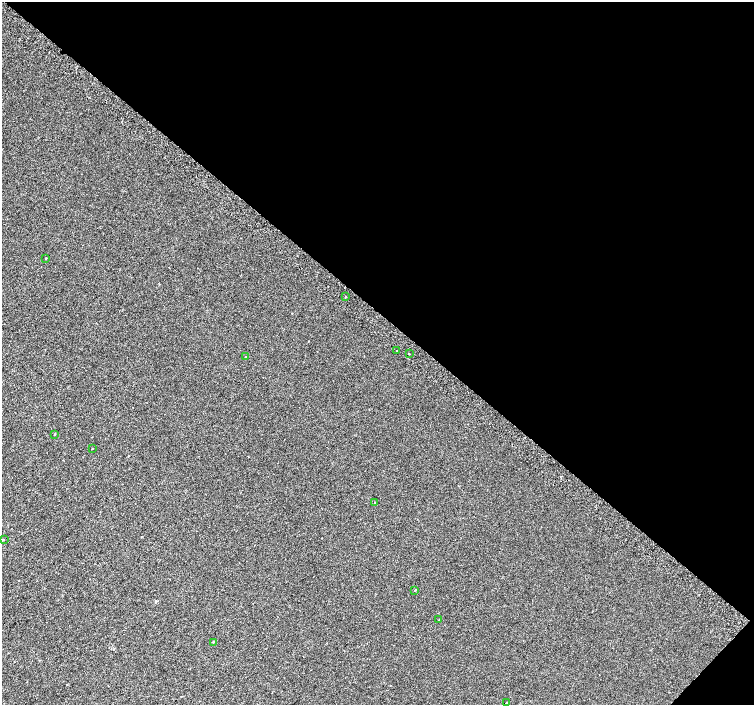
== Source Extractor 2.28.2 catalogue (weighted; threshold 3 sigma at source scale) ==
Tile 8 of 4 x 4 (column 4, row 2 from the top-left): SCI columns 4544-6046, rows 3081-4486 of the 6074 x 6092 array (HDU 1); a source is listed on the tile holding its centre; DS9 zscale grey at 2 x 2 block average (1 PNG px = mean of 2 x 2 image px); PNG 756 x 707 px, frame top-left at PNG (2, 2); each listed source drawn as its Kron ellipse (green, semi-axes under 4 px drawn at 4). Shown black and unused: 45% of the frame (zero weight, under 2 of 3 exposures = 2% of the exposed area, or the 3 px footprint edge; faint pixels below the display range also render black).
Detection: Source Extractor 2.28.2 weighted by HDU 2 'WHT'; one run over the whole footprint, this tile lists its part. Background 0.00266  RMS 0.007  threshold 0.0315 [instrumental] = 3 sigma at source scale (4.5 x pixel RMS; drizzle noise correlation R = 1.50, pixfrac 1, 0.0396/0.0396 arcsec/px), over >= 5 px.
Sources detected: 13; all 13 listed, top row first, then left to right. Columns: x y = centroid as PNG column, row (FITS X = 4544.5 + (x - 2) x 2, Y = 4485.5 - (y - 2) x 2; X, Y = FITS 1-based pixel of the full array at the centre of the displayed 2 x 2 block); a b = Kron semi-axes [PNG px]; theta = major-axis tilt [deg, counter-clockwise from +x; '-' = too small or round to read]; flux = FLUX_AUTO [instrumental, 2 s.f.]
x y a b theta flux
46 258 2 2 - 0.94
345 297 2 2 - 2
397 350 2 2 - 3.3
409 354 2 2 - 1.2
245 357 2 2 - 0.44
55 434 2 2 - 1.2
93 449 2 2 - 1.6
375 503 2 2 - 1
3 539 2 2 - 1.1
415 590 2 2 - 1.1
439 620 2 2 - 1.2
213 642 2 2 - 1
506 702 2 2 - 3.3
Diffuse or blended objects may show on this block-average render without a row.